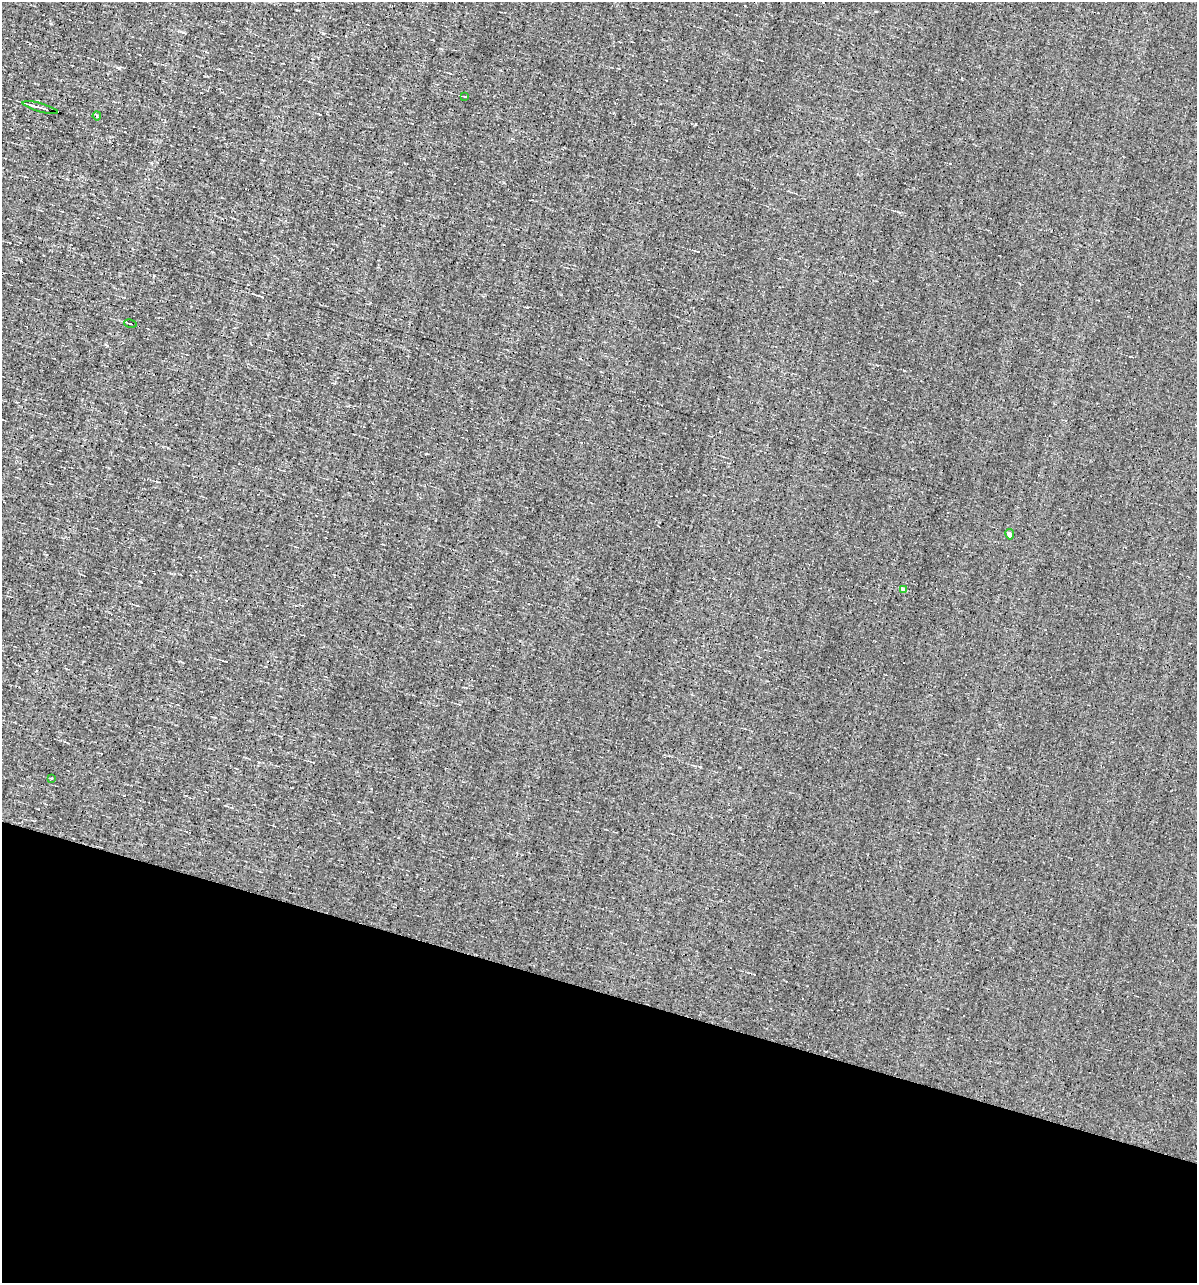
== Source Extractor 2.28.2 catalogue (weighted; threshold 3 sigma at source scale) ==
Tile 15 of 4 x 4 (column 3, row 4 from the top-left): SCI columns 2503-3697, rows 1-1281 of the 5129 x 5124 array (HDU 1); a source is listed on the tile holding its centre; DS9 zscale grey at full resolution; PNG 1199 x 1285 px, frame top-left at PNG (2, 2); each listed source drawn as its Kron ellipse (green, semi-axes under 4 px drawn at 4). Shown black and unused: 23% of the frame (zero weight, under 3 of 4 exposures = <1% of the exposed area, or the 3 px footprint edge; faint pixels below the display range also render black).
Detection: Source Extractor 2.28.2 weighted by HDU 2 'WHT'; one run over the whole footprint, this tile lists its part. Background -0.00277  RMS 0.056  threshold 0.251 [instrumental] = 3 sigma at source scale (4.5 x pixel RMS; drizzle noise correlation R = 1.50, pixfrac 1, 0.05/0.05 arcsec/px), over >= 5 px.
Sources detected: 7; all 7 listed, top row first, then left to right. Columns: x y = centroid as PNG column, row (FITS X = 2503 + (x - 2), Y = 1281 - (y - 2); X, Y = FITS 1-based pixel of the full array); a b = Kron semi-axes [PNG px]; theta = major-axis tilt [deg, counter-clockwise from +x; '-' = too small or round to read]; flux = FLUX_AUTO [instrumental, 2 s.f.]
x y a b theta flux
465 97 4 2 - 3.5
40 108 18 2 -15 27
97 116 4 3 - 7.8
130 324 6 2 -13 5.8
1010 534 5 4 - 26
903 589 4 4 - 25
51 778 3 2 - 5.2